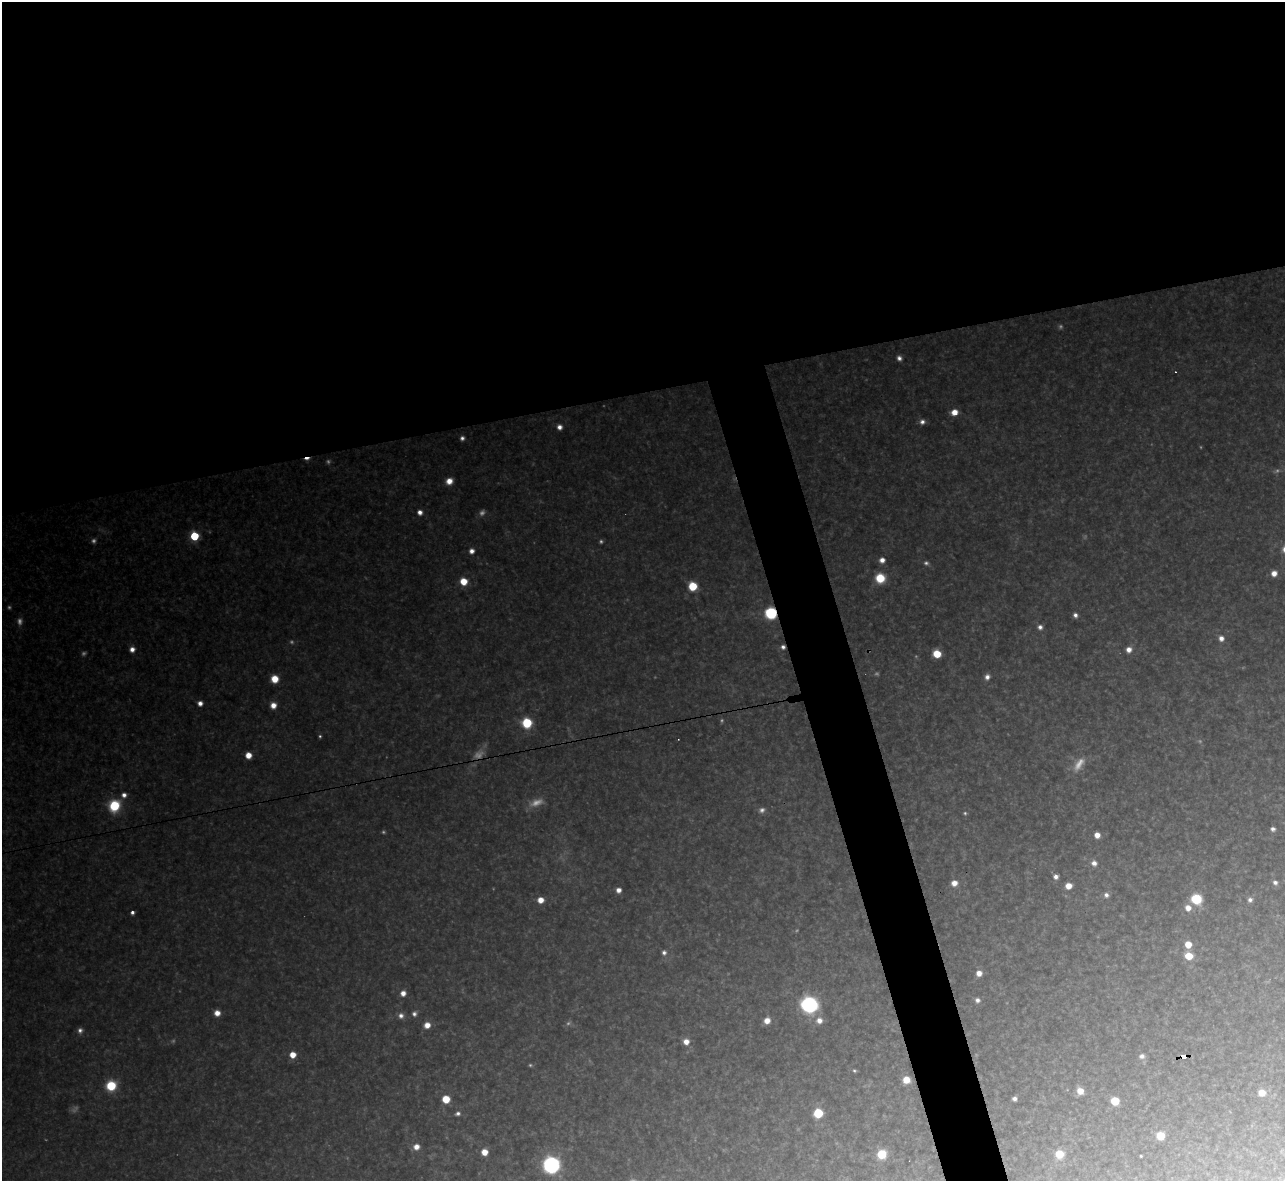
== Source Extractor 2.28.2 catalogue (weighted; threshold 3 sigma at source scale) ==
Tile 2 of 4 x 4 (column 2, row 1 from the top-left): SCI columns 1284-2566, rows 3678-4856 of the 5133 x 5115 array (HDU 1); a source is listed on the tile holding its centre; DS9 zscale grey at full resolution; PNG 1287 x 1183 px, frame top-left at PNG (2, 2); no overlay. Shown black and unused: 36% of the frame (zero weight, under 3 of 4 exposures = <1% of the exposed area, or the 3 px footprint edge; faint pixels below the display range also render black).
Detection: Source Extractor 2.28.2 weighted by HDU 2 'WHT'; one run over the whole footprint, this tile lists its part. Background 0.317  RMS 0.019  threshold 0.0874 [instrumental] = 3 sigma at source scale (4.5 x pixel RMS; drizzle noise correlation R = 1.50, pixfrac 1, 0.05/0.05 arcsec/px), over >= 5 px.
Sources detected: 110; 28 too faint to see at this stretch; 2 cosmic-ray / hot-pixel residue — not listed; the other 80 listed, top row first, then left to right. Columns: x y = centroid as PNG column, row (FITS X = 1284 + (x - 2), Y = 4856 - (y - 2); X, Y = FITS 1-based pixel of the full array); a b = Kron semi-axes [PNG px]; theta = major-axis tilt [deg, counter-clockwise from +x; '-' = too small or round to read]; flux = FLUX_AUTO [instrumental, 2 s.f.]
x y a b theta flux
899 358 5 5 - 9.2
954 412 7 6 - 27
922 422 7 7 - 10
559 427 5 5 - 12
462 438 5 4 - 7.3
449 481 7 6 - 24
420 512 6 5 - 13
194 536 5 5 - 130
471 551 6 6 - 12
882 560 6 5 - 15
1274 573 6 6 - 19
880 578 8 8 - 66
463 581 7 6 - 40
693 586 6 6 - 82
771 613 8 7 - 160
1075 615 5 4 - 8.3
1040 627 6 6 - 9.1
1221 638 7 6 - 14
783 647 5 5 - 8
132 649 6 6 - 14
1129 650 6 6 - 15
937 654 6 6 - 57
987 677 7 6 - 11
275 679 7 7 - 40
200 703 5 5 - 13
273 705 6 6 - 21
527 723 7 7 - 120
320 736 3 3 - 3.1
248 755 5 5 - 27
124 795 7 6 - 12
114 806 9 8 - 120
1273 829 5 4 - 8.3
1097 835 5 5 - 18
1094 863 6 5 - 14
1056 877 5 5 - 9.5
1275 882 6 6 - 8.3
954 883 7 6 - 20
1068 886 6 5 - 24
618 890 5 5 - 13
1106 895 6 6 - 9
1196 899 7 7 - 110
540 900 6 5 - 24
1250 900 6 6 - 7.6
1188 908 7 7 - 20
132 912 4 4 - 7.4
1188 944 6 6 - 36
664 952 6 5 - 7.4
1189 956 7 6 - 45
979 973 6 6 - 16
403 993 6 5 - 17
977 1000 6 6 - 9.3
809 1005 9 9 - 500
217 1013 6 5 - 21
414 1014 7 6 - 8
401 1016 7 7 - 11
819 1020 8 8 - 17
767 1021 6 6 - 22
427 1025 7 6 - 22
80 1030 7 6 - 8.4
686 1042 6 6 - 20
293 1055 6 6 - 27
1142 1056 7 6 - 8.8
1184 1056 5 4 - 77
854 1071 4 4 - 3.2
906 1080 6 6 - 34
111 1086 7 7 - 100
1080 1091 7 6 - 25
1262 1093 8 7 - 24
446 1099 6 6 - 54
1014 1099 4 4 - 8.2
1115 1101 6 5 - 72
458 1113 6 5 - 6.8
818 1113 6 6 - 97
1160 1136 6 6 - 47
416 1147 7 6 - 18
484 1152 6 6 - 28
882 1154 7 6 - 79
1059 1154 7 7 - 49
1141 1156 3 3 - 2.4
551 1165 9 9 - 460
Overlapping masked pixels (flux is a lower limit): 3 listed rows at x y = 771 613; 783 647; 1184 1056